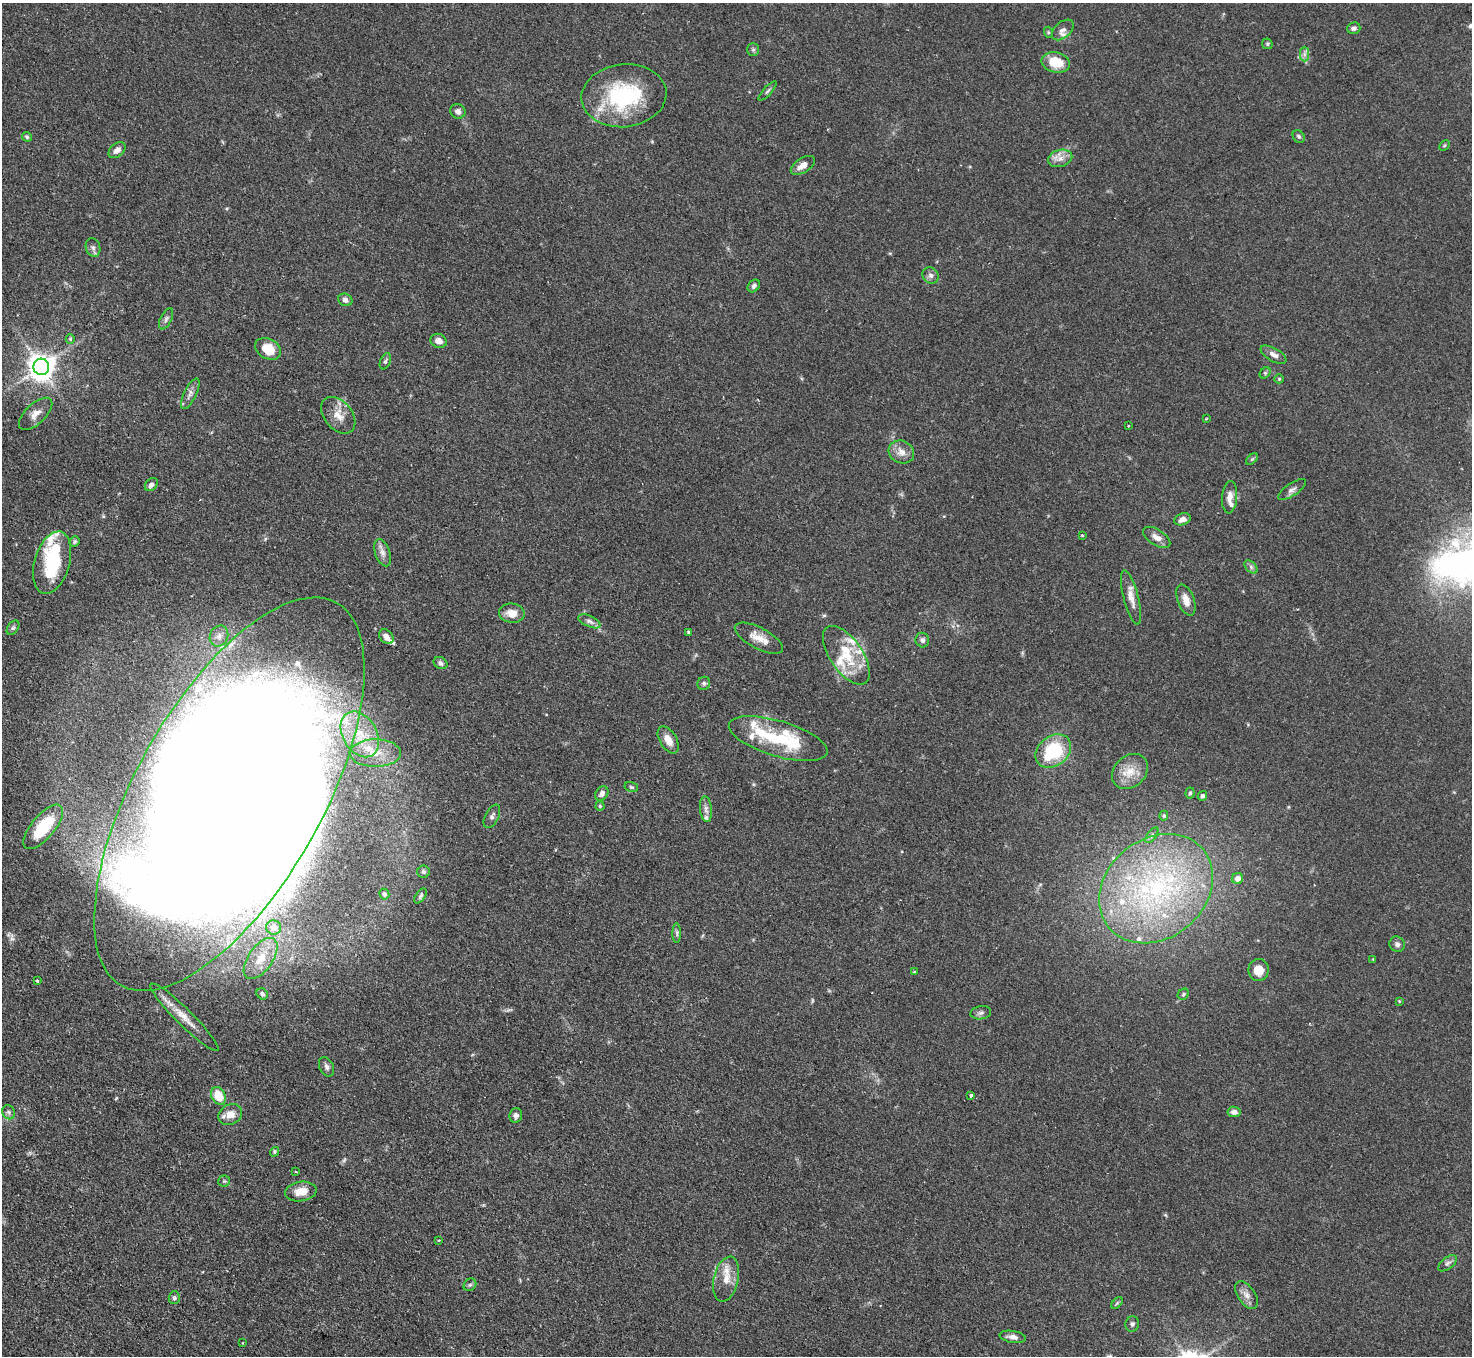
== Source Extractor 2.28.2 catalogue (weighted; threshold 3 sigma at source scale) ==
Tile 7 of 4 x 4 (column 3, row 2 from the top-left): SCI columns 2940-4409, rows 3007-4360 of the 5880 x 5872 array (HDU 1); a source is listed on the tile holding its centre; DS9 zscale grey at full resolution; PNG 1474 x 1358 px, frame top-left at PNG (2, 3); each listed source drawn as its Kron ellipse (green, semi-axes under 4 px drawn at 4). Shown black and unused: <1% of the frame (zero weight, under 2 of 3 exposures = <1% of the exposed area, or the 3 px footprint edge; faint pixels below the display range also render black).
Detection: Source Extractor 2.28.2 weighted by HDU 2 'WHT'; one run over the whole footprint, this tile lists its part. Background 0.0811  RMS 0.0058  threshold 0.0262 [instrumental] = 3 sigma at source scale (4.5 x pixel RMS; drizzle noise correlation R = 1.50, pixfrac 1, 0.05/0.05 arcsec/px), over >= 5 px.
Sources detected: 148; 1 too faint to see at this stretch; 7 inside a brighter object's white glare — neither listed nor drawn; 25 inside a brighter listed object's ellipse — not listed separately; the other 115 listed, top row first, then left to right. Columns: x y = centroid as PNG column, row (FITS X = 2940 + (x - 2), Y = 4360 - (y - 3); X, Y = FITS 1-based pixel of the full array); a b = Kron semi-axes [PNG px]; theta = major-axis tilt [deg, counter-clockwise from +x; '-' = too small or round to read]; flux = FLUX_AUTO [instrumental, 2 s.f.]
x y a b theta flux
1354 28 7 5 17 1.9
1063 30 13 8 41 3
1048 32 5 3 - 0.77
1267 44 6 5 - 0.86
753 50 6 5 - 1.1
1304 54 7 4 90 1.7
1056 62 14 10 -12 15
768 91 12 3 48 1.1
624 96 42 31 7 58
458 111 8 7 - 2.2
1299 136 7 5 -52 1.2
27 137 5 4 - 1.1
1444 145 6 4 45 0.71
117 150 9 6 41 3.3
1060 158 12 8 15 4.4
803 165 13 7 33 4.5
93 248 9 7 -74 2
931 275 8 7 - 2.2
754 286 7 5 51 1.6
345 300 7 6 - 2.8
166 319 11 5 64 1.8
70 339 5 4 - 0.81
439 341 8 6 -25 4
268 349 14 10 -29 14
1274 355 14 6 -29 3.1
385 361 8 5 68 1.2
41 367 8 8 - 730
1265 373 6 5 - 0.86
1279 379 5 4 - 0.66
190 394 17 6 64 3
36 414 21 10 44 5.4
338 415 21 14 -50 8.1
1206 419 4 2 - 0.47
1128 426 3 3 - 0.78
901 452 13 11 -26 5.3
1252 459 7 4 44 0.88
151 485 7 5 47 2
1292 490 16 6 34 2.8
1230 497 16 7 85 5
1182 519 8 6 19 3.3
1082 535 3 3 - 0.72
1157 537 15 7 -33 4.1
75 542 5 4 - 0.98
383 553 14 7 -70 3.3
52 563 32 17 74 36
1251 567 8 5 -46 1.6
1131 597 28 7 -75 5.9
1186 600 16 8 -69 5.3
512 613 13 9 -8 6.3
589 621 12 5 -25 2.3
13 628 8 5 53 1.2
688 632 3 3 - 1.4
219 636 11 9 66 3.9
386 637 8 6 -48 3.5
759 638 26 10 -28 7.6
922 640 7 7 - 1.9
846 655 34 16 -55 20
441 663 7 5 -33 2
704 683 7 6 - 1.4
360 734 24 17 -60 22
778 739 51 17 -16 34
668 740 15 8 -59 6
1053 751 19 14 38 35
375 753 25 14 0 15
1130 771 20 15 42 9.9
631 787 7 5 -17 0.95
1190 793 5 4 - 0.95
229 794 220 93 61 2600
602 794 8 6 53 2.8
1202 796 5 4 - 1.3
600 806 4 4 - 0.81
706 809 13 6 -84 2.6
492 816 13 6 63 2.1
1164 816 5 4 - 0.77
43 827 27 11 50 32
1152 835 9 4 55 1.4
423 872 6 6 - 1.3
1238 878 5 5 - 3.7
1156 889 61 49 39 140
384 894 5 5 - 1.6
421 896 8 4 54 1.3
274 928 7 7 - 3.4
677 933 10 4 -89 1.3
1397 944 8 7 - 2.1
261 958 24 12 55 9.7
1373 959 4 4 - 0.45
1259 970 11 10 - 9
914 972 3 2 - 0.42
37 981 3 3 - 0.97
262 994 6 5 - 1.7
1183 994 6 5 - 1
1399 1001 4 3 - 0.52
981 1013 10 6 8 1.9
184 1017 47 8 -45 9.8
327 1067 10 7 -64 2
971 1095 3 3 - 2.2
218 1096 9 7 -64 13
9 1112 7 6 - 1.4
1234 1112 6 5 - 2.3
230 1114 12 10 29 5.7
516 1115 7 6 - 2.3
274 1152 5 4 - 0.99
296 1172 3 2 - 0.51
224 1181 6 5 - 0.97
301 1191 16 10 8 8.1
438 1240 3 2 - 0.66
1447 1263 11 5 38 1.8
726 1279 23 12 77 8.3
470 1285 7 5 43 1.2
1246 1295 16 8 -55 4.1
174 1298 6 5 - 1.4
1117 1303 7 4 45 0.86
1132 1324 8 6 78 1.6
1013 1337 13 6 -9 3.3
242 1343 2 2 - 0.49
Overlapping masked pixels (flux is a lower limit): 1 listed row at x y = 229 794
Isophote crosses this tile's border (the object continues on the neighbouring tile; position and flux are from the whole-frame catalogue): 1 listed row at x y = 229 794